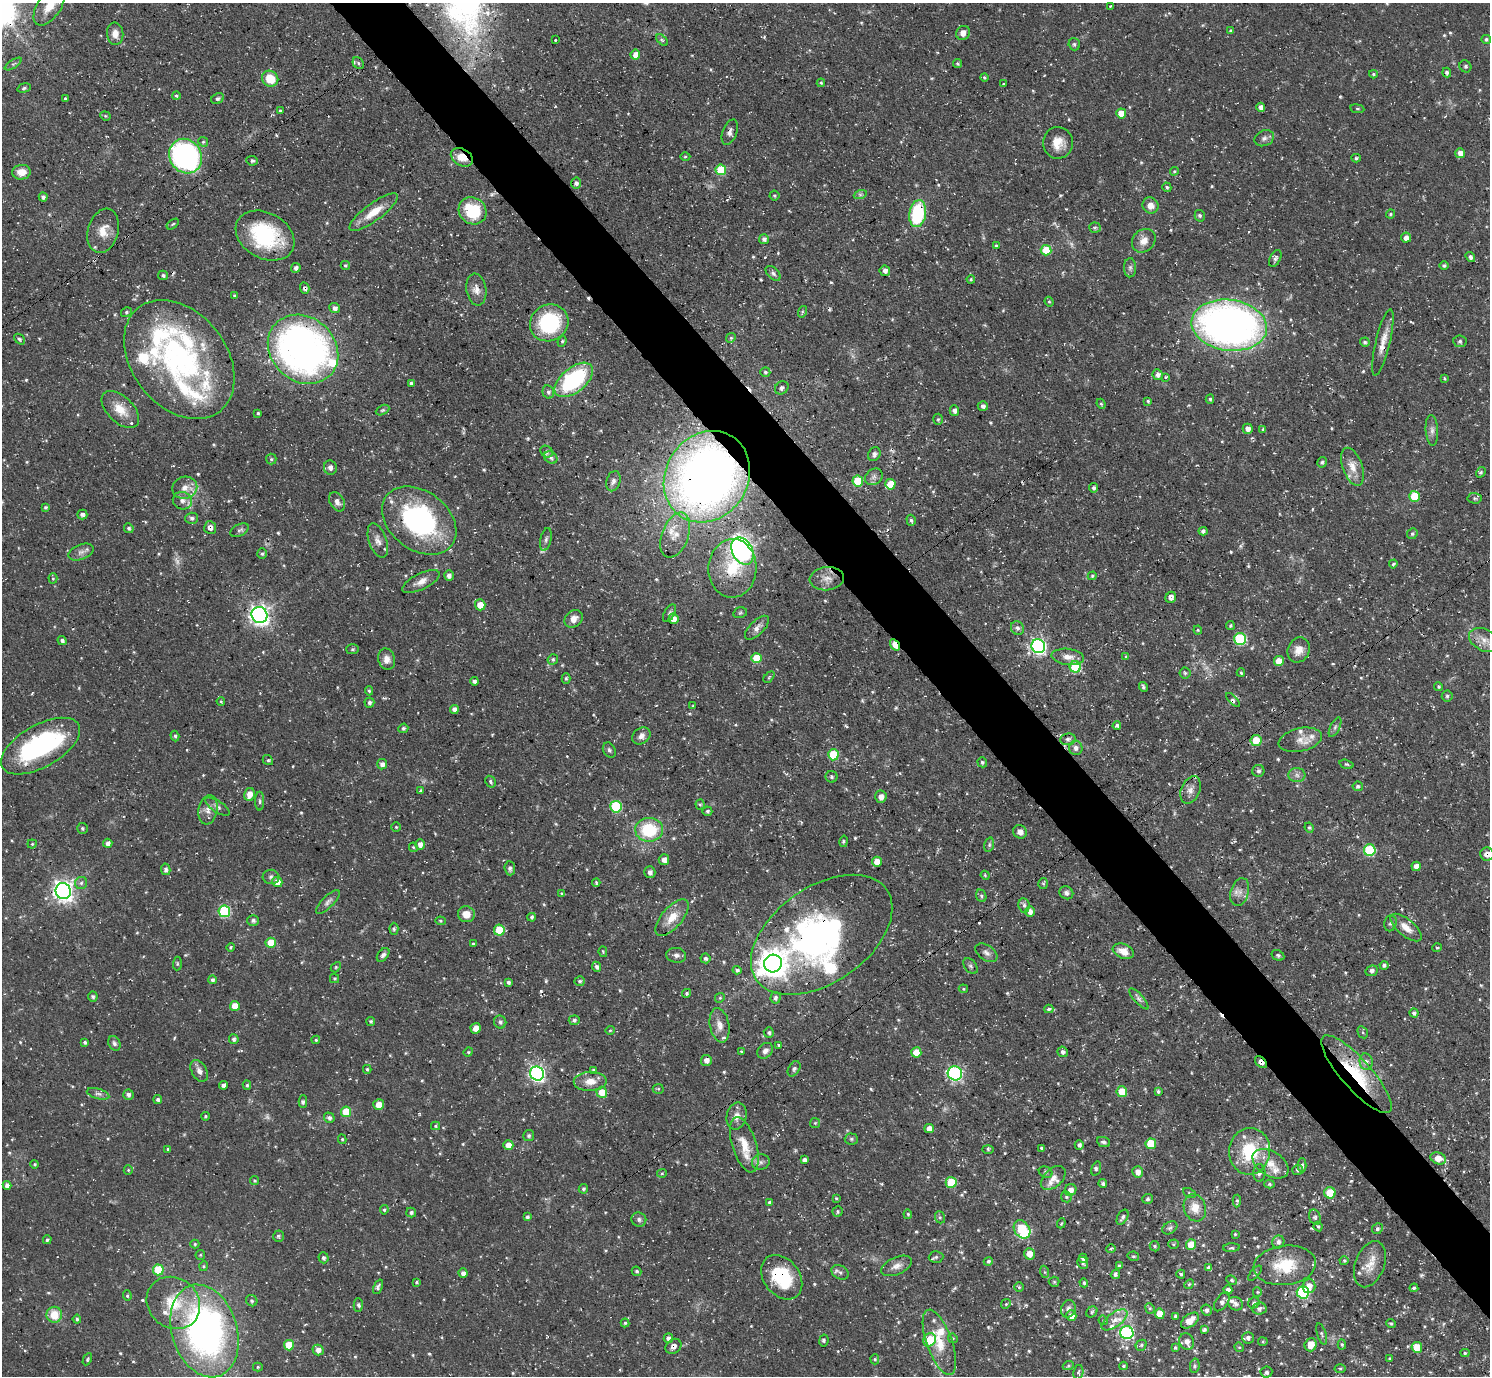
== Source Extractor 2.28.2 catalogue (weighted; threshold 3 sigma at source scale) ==
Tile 6 of 4 x 4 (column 2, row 2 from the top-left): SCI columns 1493-2980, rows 2907-4280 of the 5959 x 5956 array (HDU 1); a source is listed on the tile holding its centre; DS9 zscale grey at full resolution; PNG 1492 x 1378 px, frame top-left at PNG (2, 3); each listed source drawn as its Kron ellipse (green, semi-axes under 4 px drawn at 4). Shown black and unused: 5% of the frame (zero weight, under 3 of 4 exposures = <1% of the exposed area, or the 3 px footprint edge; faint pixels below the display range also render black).
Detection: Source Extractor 2.28.2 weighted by HDU 2 'WHT'; one run over the whole footprint, this tile lists its part. Background 0.0482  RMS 0.0042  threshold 0.0189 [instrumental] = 3 sigma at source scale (4.5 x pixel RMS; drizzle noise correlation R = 1.50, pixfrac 1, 0.05/0.05 arcsec/px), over >= 5 px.
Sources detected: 713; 7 too faint to see at this stretch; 2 inside a brighter object's white glare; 14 cosmic-ray / hot-pixel residue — neither listed nor drawn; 32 inside a brighter listed object's ellipse — not listed separately; of the other 658, all 500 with FLUX_AUTO >= 0.503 (the completeness limit of this list) listed and drawn (158 fainter detections not listed), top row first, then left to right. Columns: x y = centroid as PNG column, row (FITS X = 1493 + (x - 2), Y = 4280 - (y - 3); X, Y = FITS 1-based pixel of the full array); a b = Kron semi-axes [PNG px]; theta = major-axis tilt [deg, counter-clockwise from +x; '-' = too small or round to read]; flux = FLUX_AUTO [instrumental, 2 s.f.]
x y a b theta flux
49 6 22 11 56 7.5
1110 6 3 3 - 0.55
1230 30 4 3 - 0.52
963 33 7 6 - 2.9
115 34 11 8 -83 3.7
1486 39 4 4 - 0.91
555 40 3 3 - 0.64
662 40 7 4 -44 0.78
1074 44 6 5 - 0.83
635 54 5 4 - 3.6
358 63 6 5 - 0.83
13 64 9 4 32 0.85
958 64 5 4 - 0.7
1465 66 6 5 - 0.89
1447 72 5 4 - 1
1373 74 4 3 - 0.65
984 77 4 4 - 0.61
270 79 8 7 - 9.8
821 83 4 3 - 0.62
1003 84 3 3 - 0.92
24 88 7 4 16 0.86
176 96 4 4 - 0.68
65 99 3 3 - 0.62
218 99 7 5 30 1
1261 107 4 4 - 2.2
1357 109 7 3 -8 0.53
280 111 4 4 - 0.63
1121 113 5 5 - 6.7
105 116 5 4 - 0.55
730 132 13 7 68 2
1264 138 10 7 26 1.7
203 142 5 4 - 0.55
1058 143 16 15 - 6.5
1460 153 5 5 - 2.9
186 156 18 15 -56 100
462 157 12 8 -28 6.4
685 157 5 3 - 0.54
1356 158 4 4 - 0.62
252 161 6 4 -8 0.9
721 170 5 5 - 17
1174 171 4 4 - 0.52
21 172 9 7 5 4.6
576 183 5 5 - 1.2
1167 187 5 4 - 0.77
860 195 6 4 19 0.91
774 196 5 5 - 0.66
43 197 4 4 - 1.1
1151 205 8 7 - 3.3
473 211 14 13 - 19
374 212 29 9 36 8.2
918 214 14 8 80 33
1390 214 5 3 - 0.55
1200 216 6 5 - 0.86
173 224 7 3 36 0.56
1095 228 5 5 - 0.81
103 231 22 15 74 6.8
265 236 31 23 -29 38
1406 238 5 5 - 2.5
764 239 5 5 - 1.4
1144 241 13 10 45 3.9
996 246 3 3 - 0.67
1046 250 5 5 - 10
1470 257 5 4 - 1.2
1275 258 9 5 63 1.2
345 266 4 4 - 0.69
1444 266 5 4 - 0.81
296 268 5 4 - 1.2
1130 268 9 6 89 1.2
885 271 5 5 - 1.8
773 273 9 5 -44 1.2
163 275 5 4 - 0.83
971 279 4 3 - 0.6
305 288 5 4 - 1
476 290 16 10 -80 3.7
234 296 4 4 - 0.75
1049 302 5 4 - 0.57
335 308 5 5 - 1.8
127 312 5 4 - 0.76
802 312 6 4 73 0.58
549 323 20 18 32 35
1229 325 38 25 -8 260
731 338 5 4 - 0.72
19 339 6 4 -41 0.75
562 341 5 4 - 0.63
1460 341 6 6 - 0.87
1365 342 5 4 - 0.9
1383 342 34 7 77 5.4
303 349 38 32 -42 200
179 360 66 47 -52 94
765 372 5 4 - 0.78
1158 375 5 5 - 1.5
1166 377 3 3 - 1
1444 379 4 3 - 0.51
574 380 22 12 39 46
411 383 4 3 - 0.73
782 388 7 6 - 1.3
548 392 6 5 - 1.3
1210 399 4 4 - 0.67
1148 401 3 3 - 0.6
1101 404 5 4 - 0.6
983 406 5 5 - 1.5
120 409 23 13 -44 7.8
382 410 7 4 26 0.69
954 410 5 5 - 1.6
258 413 3 3 - 0.62
938 419 5 4 - 0.71
1248 429 5 5 - 2.3
1263 429 4 3 - 0.51
1432 430 15 6 -86 2.1
547 452 7 5 -37 1.1
874 454 7 5 58 1.3
551 458 7 5 -38 1.2
271 459 5 5 - 0.68
1322 462 5 4 - 0.84
1352 467 20 10 -70 5.3
330 468 7 6 - 1.7
1481 472 5 4 - 0.73
707 477 47 41 57 370
874 477 9 7 37 1.8
613 481 10 7 74 1.8
858 481 5 5 - 15
890 484 5 5 - 9.2
185 488 13 11 20 4
1094 488 5 4 - 0.95
1414 496 5 5 - 15
1474 498 7 5 -3 0.92
182 501 10 8 -22 2.2
337 502 10 7 -59 2.3
46 507 4 4 - 0.7
82 515 5 5 - 1.3
192 518 6 5 - 1.1
911 520 5 4 - 0.98
419 521 41 29 -37 74
210 527 6 6 - 2
129 528 5 4 - 0.73
240 530 10 5 26 1.2
1203 531 4 4 - 1.1
1412 534 6 5 - 0.87
675 535 23 13 69 6.7
546 539 12 5 77 1.2
378 541 18 8 -71 3.1
742 551 14 10 -62 120
81 552 13 7 22 2.1
262 554 5 4 - 0.8
1393 564 4 4 - 0.73
732 568 29 24 88 19
449 575 5 5 - 1.5
1092 576 4 4 - 0.67
53 578 5 4 - 0.5
827 579 17 11 6 4.5
421 582 20 8 26 3.6
1171 597 6 5 - 2
480 605 5 5 - 5.6
669 613 9 5 62 1
740 613 7 5 13 0.7
259 615 8 7 - 220
574 619 10 8 42 3.5
673 619 5 5 - 3.8
1230 626 4 4 - 0.6
757 628 15 7 45 2.4
1017 628 7 6 - 1.4
1198 630 4 4 - 0.51
1240 639 6 6 - 37
1484 640 16 10 -27 4.9
62 641 5 4 - 1.2
895 645 6 3 -57 10
1038 646 7 6 - 120
353 649 6 5 - 0.66
1299 650 13 11 65 4.2
1068 657 16 8 -7 3.8
1126 657 4 4 - 0.54
757 658 5 5 - 8.5
387 659 11 8 -75 3.1
553 659 5 5 - 0.85
1279 661 5 5 - 7.9
1075 667 6 5 - 25
1185 673 5 5 - 0.74
1241 673 4 3 - 0.62
769 677 6 4 47 0.54
566 678 5 4 - 0.72
474 681 4 3 - 1.2
1143 687 5 4 - 0.89
1439 687 4 4 - 0.69
369 691 4 4 - 0.7
1447 696 5 5 - 0.77
1233 700 9 3 -45 0.75
221 701 4 3 - 0.53
369 703 5 5 - 1.1
693 706 4 4 - 0.52
454 709 4 4 - 2.1
1117 726 4 3 - 1
1335 727 10 4 64 1.1
403 728 5 4 - 0.83
175 736 5 4 - 0.96
641 736 10 7 35 2.3
1068 739 8 6 7 1.1
1256 740 5 5 - 9.4
1300 740 22 11 12 4.9
41 746 43 21 30 64
1076 748 7 6 - 1.7
609 750 8 6 -62 1.1
833 755 5 5 - 17
268 760 5 4 - 0.75
982 762 5 4 - 0.79
382 764 5 5 - 2.2
1346 764 7 4 -17 0.68
1258 771 6 6 - 1.2
1297 775 8 7 - 1.7
831 777 6 6 - 0.86
490 782 6 4 -60 0.76
1358 786 5 4 - 0.98
1190 790 14 9 67 3.2
421 791 4 3 - 0.63
249 794 6 5 - 4.4
881 797 6 5 - 2.8
260 801 9 4 90 0.92
700 805 5 4 - 0.57
218 807 14 5 -33 1.8
616 807 6 5 - 31
208 810 15 9 80 3.4
707 811 5 4 - 0.79
396 827 5 4 - 0.58
82 828 5 5 - 0.67
1309 828 5 4 - 0.63
649 830 14 12 1 22
1020 832 7 6 - 2.3
844 841 6 4 78 0.67
108 843 5 4 - 1.9
32 844 4 4 - 0.54
420 844 5 5 - 2.2
989 845 7 4 73 0.76
413 847 5 4 - 0.56
1370 850 6 6 - 30
1487 854 7 6 - 2.3
664 860 5 5 - 2.2
877 862 5 5 - 5.3
1416 866 5 4 - 3.5
510 868 7 5 -85 1.1
166 869 6 4 -77 1.3
650 872 6 5 - 1.9
985 875 4 3 - 0.51
271 877 8 7 - 1.2
277 882 5 5 - 3.8
596 882 4 3 - 0.58
81 883 6 6 - 1
1043 883 5 5 - 0.6
63 891 8 7 - 250
1240 892 14 9 73 3
562 893 4 3 - 0.53
1066 893 7 6 - 1.4
981 896 6 5 - 0.84
328 902 16 5 45 1.9
1024 905 7 5 -81 1.3
224 911 6 5 - 37
1030 912 5 5 - 2
466 914 8 8 - 4.5
532 917 4 4 - 0.93
672 918 22 10 49 7
253 920 6 5 - 1.1
440 921 5 4 - 0.61
1390 923 8 6 76 1
1406 927 19 8 -40 4.7
394 929 6 4 -89 0.73
499 930 5 5 - 14
822 935 79 48 35 150
271 943 5 5 - 9.1
473 944 3 3 - 0.68
230 947 4 4 - 0.61
1437 948 5 3 - 0.51
1123 951 11 7 -23 4.6
603 952 5 4 - 0.51
986 953 12 7 -35 2
383 955 8 5 51 1.3
676 955 10 7 -8 1.8
1278 955 7 5 -29 0.9
705 958 5 5 - 0.93
177 964 7 4 85 0.59
773 964 9 9 - 630
1384 965 4 4 - 1.1
970 966 9 6 -52 1.1
336 967 6 4 48 0.65
597 967 5 4 - 1.3
737 970 4 3 - 0.97
1372 971 6 5 - 1.3
334 979 4 4 - 0.57
212 980 4 4 - 1.1
580 981 5 5 - 0.92
508 982 4 3 - 0.94
963 989 4 3 - 0.51
687 993 5 4 - 0.79
93 996 5 5 - 1
720 998 5 4 - 0.58
775 998 6 5 - 1.1
1139 999 13 4 -48 1.5
235 1006 5 5 - 6.6
1049 1009 5 4 - 1.1
1414 1013 4 4 - 1.3
574 1020 5 4 - 1
371 1021 4 4 - 0.74
500 1022 6 6 - 1.2
720 1025 17 9 -79 4.4
476 1028 5 5 - 2.9
610 1030 5 4 - 0.54
769 1032 5 5 - 0.8
1363 1032 6 4 -60 0.67
234 1039 5 5 - 0.99
316 1040 4 4 - 0.69
85 1042 4 4 - 0.89
114 1043 8 5 -63 1.2
779 1045 3 3 - 0.56
765 1051 9 6 47 1.9
468 1052 5 4 - 0.56
741 1052 4 3 - 0.53
916 1052 5 5 - 6.8
1063 1052 5 5 - 1.2
706 1060 5 5 - 2.4
1261 1062 7 4 -46 2.4
1366 1062 8 6 -82 1.9
367 1069 4 3 - 0.66
794 1069 8 5 58 1
593 1070 4 4 - 0.71
199 1071 11 7 -61 2.4
955 1073 7 7 - 72
537 1074 7 6 - 130
1356 1074 50 15 -48 28
590 1081 16 9 2 5.2
223 1085 4 4 - 1.7
247 1085 4 4 - 0.7
658 1089 5 5 - 0.54
1158 1091 4 4 - 0.83
602 1092 6 5 - 7.3
1122 1092 5 5 - 11
98 1094 11 5 -15 1.5
128 1095 5 5 - 1.3
158 1099 4 4 - 1.2
303 1102 6 4 90 0.79
379 1105 5 5 - 5.1
346 1112 5 5 - 14
205 1116 4 4 - 0.6
736 1116 14 10 78 3.5
329 1118 5 5 - 1.4
815 1123 5 5 - 0.52
435 1126 4 4 - 0.55
929 1129 5 4 - 3
529 1136 5 5 - 0.83
342 1139 5 4 - 0.54
851 1139 6 5 - 0.85
1104 1142 7 5 -22 1.1
1151 1144 5 5 - 14
508 1145 5 5 - 3.7
744 1145 29 12 -72 9.7
1079 1145 5 4 - 1.5
1041 1148 4 3 - 0.66
168 1149 4 4 - 0.69
988 1149 5 3 - 0.63
1250 1151 23 20 83 22
1438 1158 8 5 -20 5.6
804 1160 4 4 - 1.6
761 1162 9 7 14 1.7
35 1164 4 4 - 0.56
1271 1164 20 12 -32 6.8
1302 1165 7 4 -87 0.94
1096 1169 7 4 71 0.9
128 1170 5 4 - 0.57
1297 1170 5 5 - 0.99
1046 1172 7 5 -24 0.84
1138 1172 6 5 - 3.2
662 1173 5 4 - 0.5
1259 1173 9 6 90 1.4
1053 1178 14 9 42 3.5
254 1181 5 4 - 0.66
951 1182 5 5 - 15
1103 1183 4 4 - 1
1269 1184 5 4 - 0.66
7 1185 4 4 - 2.1
583 1189 5 4 - 0.77
1071 1190 6 5 - 2.8
1189 1193 6 4 -26 0.65
1330 1193 5 5 - 11
1066 1197 6 5 - 0.67
836 1198 4 3 - 0.53
1147 1199 5 5 - 0.84
1237 1201 6 3 86 0.86
770 1202 4 4 - 0.76
1195 1208 14 11 -71 5.6
384 1210 4 3 - 0.64
837 1211 5 5 - 0.73
411 1213 5 4 - 1.2
908 1214 5 4 - 0.62
527 1217 4 4 - 0.99
940 1217 6 5 - 0.74
1122 1217 8 5 60 1.3
1315 1217 8 5 -69 0.97
639 1220 7 7 - 1.3
1061 1223 5 3 - 0.53
1318 1227 5 3 - 0.61
1170 1228 8 5 33 1.1
1022 1229 10 7 -56 24
1377 1229 6 5 - 0.98
1235 1234 3 3 - 0.5
278 1236 5 5 - 0.84
47 1240 4 4 - 0.73
1278 1242 6 6 - 1.6
195 1244 4 4 - 0.6
1173 1244 5 4 - 0.56
1191 1245 5 5 - 9.2
1155 1246 5 5 - 0.72
1231 1248 8 3 4 0.81
1111 1249 5 4 - 0.64
1029 1254 6 5 - 3.9
200 1255 5 5 - 0.54
1133 1256 6 4 -12 0.79
936 1257 7 6 - 1
323 1258 5 5 - 0.75
1083 1258 5 4 - 1.4
988 1261 4 4 - 1
1344 1261 4 4 - 0.51
1083 1263 6 5 - 0.85
1370 1264 24 14 69 7.1
1119 1265 4 3 - 0.66
1285 1265 31 19 7 17
204 1266 5 3 - 0.51
897 1266 16 8 24 3.1
1209 1268 4 4 - 1.9
158 1270 5 5 - 16
637 1271 5 4 - 0.87
840 1272 9 6 -30 1.4
1045 1272 6 4 -71 0.65
463 1273 5 4 - 2
1255 1273 9 3 50 0.68
1115 1274 5 4 - 0.99
1181 1274 4 4 - 0.69
782 1277 24 18 -52 26
1232 1280 5 4 - 0.63
417 1282 4 4 - 0.56
1054 1282 5 5 - 0.58
1084 1283 5 4 - 0.72
1189 1284 5 4 - 0.59
1309 1286 7 6 - 3.6
378 1287 8 4 67 1.1
1019 1287 5 4 - 0.62
1414 1288 4 3 - 0.77
1228 1290 4 4 - 1.7
1257 1292 5 4 - 0.56
1303 1292 6 6 - 45
127 1296 5 4 - 0.74
252 1301 6 5 - 0.84
1222 1302 11 6 55 1.6
173 1303 28 25 -39 16
1254 1303 6 5 - 1.3
1006 1304 5 4 - 0.56
1235 1304 7 6 - 1.6
358 1305 7 4 -87 0.89
1150 1308 5 4 - 0.65
1068 1309 9 7 72 1.7
1259 1309 7 6 - 1.5
1206 1310 5 5 - 1.3
1092 1312 6 5 - 0.71
1160 1314 5 5 - 5.4
54 1315 8 8 - 8.5
1071 1316 5 5 - 3.6
1175 1316 4 3 - 1.1
77 1319 4 4 - 0.68
1103 1320 5 4 - 0.51
1115 1320 15 7 36 3.4
1190 1320 10 6 37 4.9
625 1323 4 4 - 0.66
1391 1324 5 4 - 0.62
1204 1330 4 3 - 1
205 1331 47 32 -73 160
1127 1333 6 6 - 56
1322 1334 11 4 -73 0.92
668 1338 5 4 - 1.9
953 1338 5 4 - 0.52
1248 1338 6 6 - 1.3
824 1340 6 4 80 0.76
929 1340 7 6 - 14
1187 1341 8 7 - 2.5
939 1342 34 12 -70 10
1263 1342 4 4 - 0.52
1342 1344 5 4 - 0.69
289 1345 5 5 - 9.6
1141 1345 6 5 - 0.72
1311 1345 7 6 - 5.5
673 1346 8 7 - 2.1
1239 1347 5 4 - 0.53
1417 1347 5 5 - 7
1175 1348 4 3 - 0.72
318 1350 5 5 - 2.5
1465 1353 4 4 - 0.55
87 1359 6 4 62 0.68
875 1359 5 4 - 0.63
1390 1359 4 3 - 0.68
1068 1366 5 3 - 0.63
1123 1366 4 3 - 0.67
1195 1366 7 4 80 0.91
258 1367 5 4 - 0.58
1340 1368 5 3 - 0.55
1078 1372 7 5 78 0.76
1266 1372 6 5 - 1.2
Overlapping masked pixels (flux is a lower limit): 20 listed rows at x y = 462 157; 918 214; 265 236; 305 288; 476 290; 1229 325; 1383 342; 303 349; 707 477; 210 527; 732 568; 895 645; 1487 854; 63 891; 822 935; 1261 1062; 1356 1074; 1285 1265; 782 1277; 673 1346
Isophote crosses this tile's border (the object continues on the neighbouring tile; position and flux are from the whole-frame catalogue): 4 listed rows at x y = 49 6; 21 172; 1487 854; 205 1331